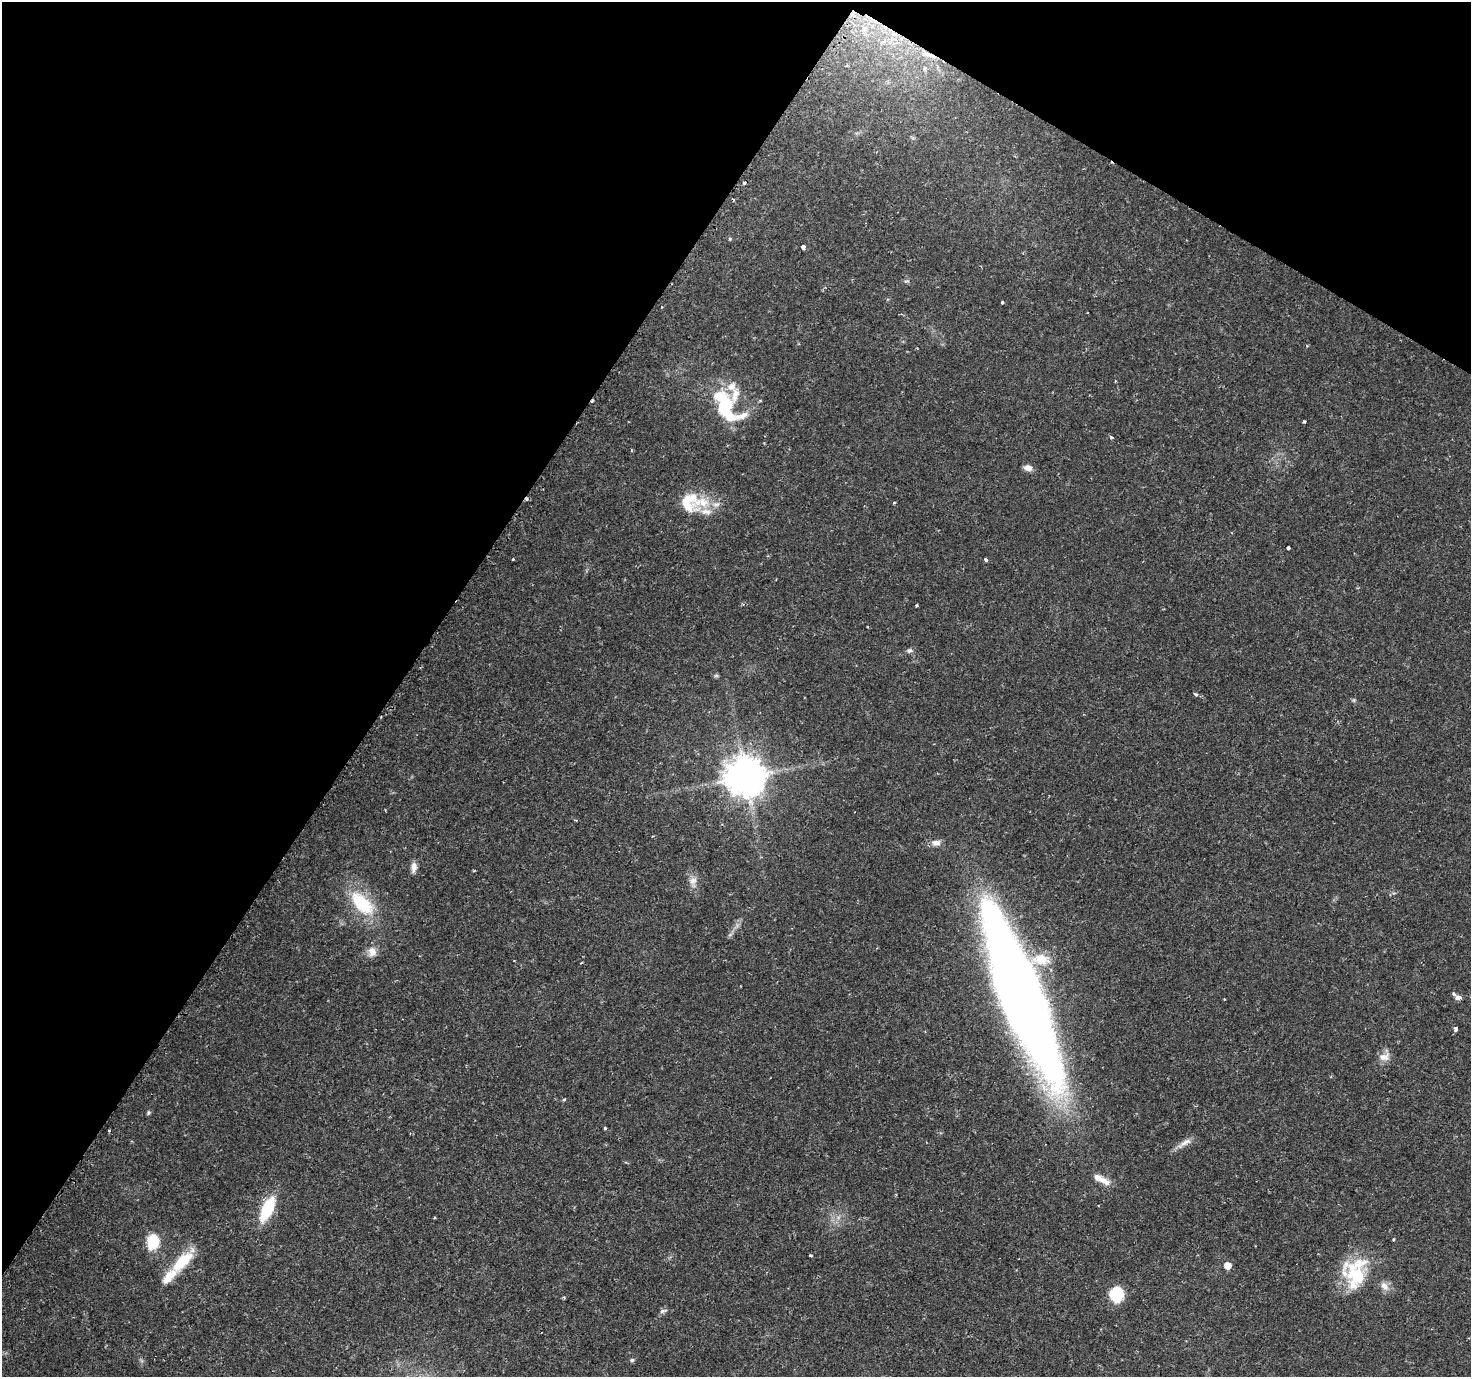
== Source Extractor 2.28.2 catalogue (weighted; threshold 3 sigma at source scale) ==
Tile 2 of 4 x 4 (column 2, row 1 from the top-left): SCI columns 1486-2954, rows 4400-5774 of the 5930 x 6005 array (HDU 1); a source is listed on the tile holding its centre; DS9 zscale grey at full resolution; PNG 1473 x 1379 px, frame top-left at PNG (2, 2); no overlay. Shown black and unused: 33% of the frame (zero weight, under 2 of 3 exposures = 2% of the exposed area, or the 3 px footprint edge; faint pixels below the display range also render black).
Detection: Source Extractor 2.28.2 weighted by HDU 2 'WHT'; one run over the whole footprint, this tile lists its part. Background 0.025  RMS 0.002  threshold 0.00882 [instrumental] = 3 sigma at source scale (4.5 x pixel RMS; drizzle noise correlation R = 1.50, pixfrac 1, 0.0396/0.0396 arcsec/px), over >= 5 px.
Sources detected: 63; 2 inside a brighter object's white glare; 5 cosmic-ray / hot-pixel residue — not listed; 11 inside a brighter listed object's ellipse — not listed separately; the other 45 listed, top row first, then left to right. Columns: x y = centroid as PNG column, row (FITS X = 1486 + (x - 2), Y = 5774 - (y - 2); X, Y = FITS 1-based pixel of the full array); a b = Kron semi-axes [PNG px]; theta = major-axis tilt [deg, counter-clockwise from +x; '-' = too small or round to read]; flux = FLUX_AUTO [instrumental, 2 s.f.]
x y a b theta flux
928 55 25 7 -14 2.5
847 66 4 3 - 0.19
925 68 6 5 - 0.47
803 247 5 4 - 1.1
1002 302 3 3 - 0.33
1307 346 4 3 - 0.25
760 401 4 4 - 0.2
724 408 27 21 64 7.7
1304 421 3 3 - 0.37
1111 437 5 4 - 0.26
1028 468 10 7 -9 1
701 502 41 20 19 6.6
894 503 3 3 - 0.25
1288 548 3 3 - 0.79
986 560 4 3 - 0.65
916 605 3 3 - 0.29
909 651 9 6 3 0.55
716 676 7 4 0 0.31
1196 695 5 4 - 0.43
745 777 13 13 - 370
576 820 4 3 - 0.19
936 843 13 8 -3 1.2
414 867 14 7 84 1.1
693 881 17 10 -87 1.6
362 903 33 17 -45 11
372 952 13 11 -81 1.6
1022 995 140 31 -69 350
1458 997 7 6 - 0.67
1455 1029 4 3 - 1.2
1384 1057 16 11 11 1.6
148 1112 7 4 72 0.28
605 1128 3 3 - 0.36
109 1130 3 3 - 0.75
1184 1143 24 7 34 1.5
1098 1178 16 9 -26 1.8
267 1209 21 9 66 11
1394 1239 3 3 - 0.42
153 1242 16 12 75 5.8
810 1255 3 3 - 0.46
182 1261 33 14 45 7.1
1227 1265 7 7 - 1.6
1356 1276 45 33 -79 12
1116 1294 14 13 - 6.7
663 1311 11 5 18 0.52
632 1360 5 5 - 0.38
Overlapping masked pixels (flux is a lower limit): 1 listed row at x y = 928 55